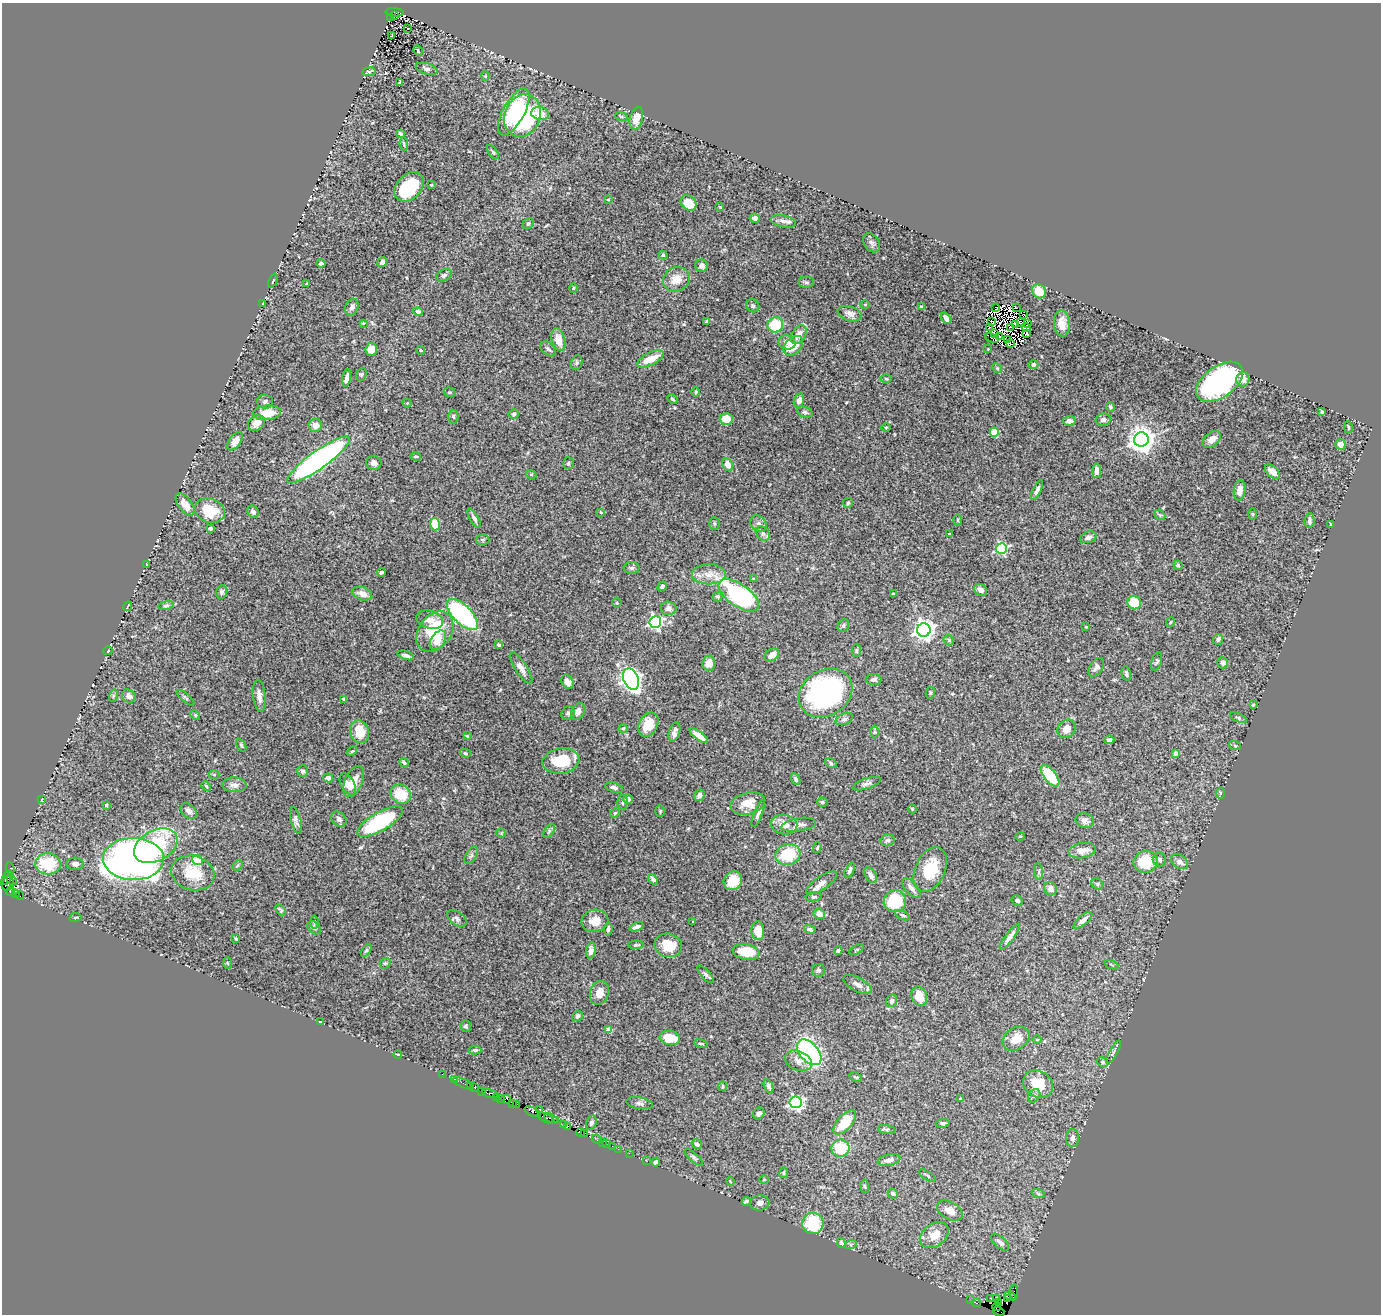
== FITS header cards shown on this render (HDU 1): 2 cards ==
NAXIS1  =                 1379
NAXIS2  =                 1312

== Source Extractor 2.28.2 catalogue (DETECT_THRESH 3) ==
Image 1379 x 1312 px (HDU 1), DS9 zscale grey, 1 PNG px = 1 image px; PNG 1383 x 1316 px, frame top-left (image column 1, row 1312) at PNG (2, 3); each listed source drawn as its Kron ellipse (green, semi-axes under 4 px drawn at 4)
Background 0.99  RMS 0.039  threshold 0.117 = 3 sigma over >= 5 px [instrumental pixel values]
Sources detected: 406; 9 with non-positive FLUX_AUTO (blend fragments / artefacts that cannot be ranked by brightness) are neither listed nor drawn; the other 397 listed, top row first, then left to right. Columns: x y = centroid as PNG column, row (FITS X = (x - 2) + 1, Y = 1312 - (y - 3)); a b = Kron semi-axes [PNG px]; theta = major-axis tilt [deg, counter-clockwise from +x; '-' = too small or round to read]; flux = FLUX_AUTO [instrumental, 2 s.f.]
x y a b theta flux
395 12 9 3 -5 2700
394 16 2 2 - 26000
391 17 3 3 - 520
408 28 3 2 - 10
391 36 3 2 - 1.8
418 51 5 3 - 2.8
427 69 11 5 -16 7.7
369 72 7 4 7 4.9
485 76 4 4 - 2.7
400 82 3 2 - 2.2
514 112 26 10 61 120
540 114 9 6 -9 41
522 116 22 17 68 340
621 116 6 4 -19 2.8
636 118 11 6 75 33
400 134 4 3 - 4.9
404 144 6 4 -80 3.9
493 152 8 3 -55 4.1
431 185 4 3 - 2.8
409 187 17 12 45 150
608 200 3 3 - 2.1
689 203 8 7 - 39
720 207 4 3 - 2.3
755 218 5 4 - 7.2
784 221 13 6 -13 13
528 224 6 5 - 4.8
871 243 10 7 -55 8.3
663 255 4 4 - 6
382 262 5 4 - 8.6
321 263 4 3 - 4.7
701 266 6 6 - 9.8
444 275 8 5 28 6.1
676 279 14 12 25 34
273 281 7 2 65 3.2
806 282 8 5 1 5.6
306 284 3 2 - 1.7
573 288 4 3 - 2.2
1039 291 7 6 - 53
263 303 3 2 - 1.8
865 304 5 3 - 2.6
753 306 7 6 - 5.8
921 306 4 3 - 2.8
352 307 8 6 66 7.9
996 308 4 2 - 1.1
1016 308 2 2 - 3.7
418 311 5 4 - 6.6
850 314 13 7 -18 14
1024 315 3 2 - 14
946 318 6 4 -52 15
707 321 4 3 - 4.1
992 322 3 2 - 1
1020 322 2 2 - 5.9
363 323 4 3 - 2.2
1015 324 3 2 - 5
1027 324 3 2 - 9.2
1062 324 13 8 -85 30
775 325 8 7 - 88
989 328 2 2 - 3.6
1011 328 3 2 - 0.68
1027 328 4 2 - 7
994 334 3 2 - 3.7
1026 334 3 2 - 5.8
799 335 10 6 58 21
1000 336 4 2 - 7.4
992 338 7 3 -18 6
1008 339 2 2 - 1.5
558 340 11 6 -75 32
787 342 8 7 - 15
1010 344 4 2 - 4.9
793 346 11 8 46 51
371 349 6 5 - 22
548 349 9 6 -44 6.9
988 349 2 2 - 1.7
421 350 4 3 - 3.4
650 359 14 6 26 45
576 362 7 5 73 5.1
1033 364 5 4 - 8.1
997 368 5 4 - 3.5
361 374 6 5 - 4.1
347 378 9 4 80 14
886 379 6 4 -1 2.7
1243 379 7 6 - 22
1220 382 27 15 36 550
450 392 6 4 -18 3.3
696 392 5 3 - 2.5
672 399 5 3 - 3.5
799 400 7 5 73 13
265 402 8 7 - 7.3
407 403 4 4 - 2.4
1110 407 5 4 - 4.9
805 412 8 5 -20 5.9
1322 412 4 3 - 3
267 413 14 7 5 49
514 414 5 4 - 5
453 416 7 5 -87 4.6
726 419 6 6 - 29
1103 420 7 6 - 7.8
1069 421 6 5 - 13
256 423 9 7 37 20
315 425 7 6 - 19
886 427 5 3 - 2.4
1348 427 6 3 -79 3.4
994 432 4 4 - 98
1212 439 10 6 37 20
1141 440 7 7 - 2900
235 441 10 5 54 28
1340 444 5 5 - 13
416 456 5 2 - 3.3
318 460 38 9 36 810
374 463 7 7 - 14
568 463 6 5 - 5.2
728 465 6 5 - 23
1097 471 7 4 89 21
1272 472 9 5 -43 21
531 474 5 3 - 2.3
1037 490 10 4 63 12
1240 490 10 6 82 21
848 503 5 5 - 3.5
185 504 13 6 -53 24
210 510 15 12 -19 84
253 512 6 5 - 8.1
601 512 3 3 - 2.9
1252 514 6 4 90 3.4
1160 515 6 4 -42 4.1
474 518 11 4 -60 10
957 520 6 4 -89 2.9
1309 521 7 5 85 7.1
714 523 6 5 - 4.3
758 523 9 7 -43 10
435 524 6 5 - 60
1331 524 4 3 - 3.7
210 528 4 3 - 5.3
763 533 8 6 -52 6.9
949 534 3 2 - 1.9
1088 537 9 5 19 9.9
482 540 7 5 -1 4.5
1001 548 5 5 - 340
146 564 4 2 - 1.7
1178 565 5 4 - 5.9
632 568 8 6 1 6.9
381 572 4 3 - 4.4
709 574 17 10 0 28
754 579 4 3 - 5.2
662 586 5 4 - 7.5
981 590 7 5 -39 13
222 592 7 5 74 6.4
362 594 10 6 -20 17
893 594 4 3 - 3.4
739 595 23 11 -35 350
718 597 5 5 - 4.2
617 603 5 5 - 4.3
1134 603 7 6 - 56
128 606 5 2 - 1.8
166 606 8 4 12 4.8
669 608 8 7 - 12
462 614 20 9 -45 340
430 620 13 8 -17 17
655 622 6 6 - 560
1170 622 5 3 - 2.7
843 626 7 5 60 5.2
1086 627 3 2 - 2
924 630 7 6 - 1600
435 632 22 16 53 130
1218 639 5 5 - 8.5
438 640 11 6 57 33
949 640 6 4 -47 3.9
499 645 4 3 - 4.8
108 651 5 2 - 2.1
856 651 6 4 -90 4.3
406 655 9 4 -18 8.2
772 655 8 5 33 20
1157 661 9 5 72 5.4
709 663 7 6 - 24
1223 663 5 5 - 8.3
1096 667 10 6 55 10
521 668 18 6 -57 15
1126 674 7 4 -77 5.6
631 679 11 7 -67 1300
874 680 8 5 1 9.9
568 682 8 5 -60 17
826 693 28 22 32 570
930 693 6 4 80 4.1
113 696 6 4 72 4.2
129 696 7 6 - 12
259 696 16 6 -83 16
186 698 11 3 -40 4.3
344 699 3 3 - 3.1
1253 705 4 3 - 2.7
578 711 9 6 58 20
568 713 7 6 - 7
195 715 5 4 - 3.5
1238 718 9 4 -23 5.5
844 719 9 5 20 7.2
648 725 13 9 62 46
623 728 4 4 - 3.1
1067 729 10 8 47 25
360 732 12 9 -72 50
674 732 10 5 73 11
875 732 6 4 90 3.6
467 736 4 3 - 2.3
699 736 11 4 -36 29
1109 740 5 4 - 8.1
241 745 7 4 -61 4.5
1235 746 6 4 -20 3.7
352 751 6 3 42 2.9
465 753 5 4 - 4.1
1175 753 4 3 - 17
561 761 18 12 9 99
404 762 5 3 - 4.9
831 763 6 4 -38 4.2
303 771 6 5 - 7.4
214 774 5 3 - 3.2
1050 776 13 6 -52 100
328 778 5 4 - 8.7
796 779 6 4 -65 6
354 781 16 8 65 34
348 784 12 6 -60 20
867 784 14 5 18 9
234 785 12 7 -2 15
206 786 6 3 -44 3.1
614 788 9 5 -16 8.8
1220 793 6 4 -89 3.4
401 794 10 9 - 64
699 795 6 5 - 9.9
42 799 3 2 - 1.8
628 799 5 5 - 8.2
622 802 7 5 88 5.2
822 802 5 4 - 4
748 803 18 11 14 39
106 805 3 3 - 6.9
912 809 4 4 - 2.6
189 811 9 6 -43 11
660 811 6 4 87 3.8
615 813 5 4 - 3.1
758 814 14 4 69 9.5
339 819 8 6 -44 9.2
296 820 14 5 -76 9.9
1085 821 9 7 -14 12
380 822 25 9 30 250
784 825 13 9 -10 28
799 825 17 6 9 13
549 831 8 4 54 5.4
501 833 5 5 - 3.4
1020 836 4 4 - 3
888 840 7 6 - 7.2
156 846 23 15 28 210
817 848 5 4 - 3.7
1082 851 14 7 10 26
788 854 13 10 16 110
471 855 10 5 57 6.8
133 859 30 21 -1 1600
1159 859 7 6 - 8.5
197 860 5 5 - 110
1179 861 9 6 -35 13
1145 862 12 11 - 93
48 864 12 10 -5 120
75 864 9 6 -4 14
237 865 6 4 45 3.6
10 869 6 3 -81 420
930 869 23 15 65 84
850 870 8 4 66 8.5
1039 871 8 4 -83 5.6
193 873 22 17 -15 84
871 875 8 5 -58 14
7 878 7 4 63 1200
653 879 6 4 -49 9.2
12 880 6 4 -46 1300
733 881 10 8 52 49
7 883 7 5 75 1000
822 883 18 6 34 16
1097 884 6 5 - 4.9
911 888 12 6 -49 13
1051 889 7 6 - 13
10 891 4 3 - 74
16 894 3 3 - 40
20 896 4 2 - 58
814 897 8 4 5 4.7
895 901 11 11 - 110
1017 901 6 5 - 6.3
280 910 6 3 -46 3.9
819 914 6 5 - 17
902 915 8 4 -27 4.9
75 917 6 3 10 2.6
457 918 11 6 -36 7.5
1083 920 11 5 40 14
595 921 13 11 12 31
693 921 4 2 - 1.7
314 922 6 4 86 4
636 927 7 3 22 10
314 928 8 5 -40 6.5
608 929 6 3 84 5.1
810 929 6 4 -14 7
758 931 9 6 -87 40
1010 937 16 4 54 13
236 939 4 3 - 3.1
636 945 7 4 2 4.1
668 945 14 11 -17 53
366 950 7 4 56 3.7
591 950 8 4 83 10
838 950 4 4 - 4.1
856 950 7 3 30 2.7
746 952 13 7 -10 75
227 963 5 3 - 2.5
385 963 6 4 39 4.2
1111 965 7 2 -22 2.3
818 970 6 6 - 5.7
706 974 11 4 -48 6.3
857 984 16 7 -27 15
599 993 12 9 71 26
919 996 10 7 -72 37
892 1001 6 5 - 9
577 1016 6 5 - 7.9
320 1022 3 2 - 1.5
466 1026 6 5 - 5
609 1030 4 4 - 49
670 1038 10 7 -8 51
1016 1039 15 10 34 39
1037 1040 5 3 - 2.5
701 1043 7 3 -11 2.9
475 1050 6 4 0 4.1
809 1052 15 9 -48 410
1113 1052 13 4 61 7.1
398 1054 4 3 - 3.5
798 1061 14 9 -22 19
1102 1062 6 4 -28 4.3
442 1074 2 2 - 24
855 1077 6 3 -25 3
455 1079 4 3 - 19
463 1083 10 2 -24 33
1038 1084 16 13 -34 65
470 1086 2 2 - 12
723 1086 5 4 - 3.7
769 1086 7 4 -68 5.9
475 1087 4 3 - 120
482 1091 2 2 - 9.4
490 1093 8 3 -16 250
1034 1096 7 5 55 6.1
496 1097 3 2 - 74
500 1098 2 2 - 58
506 1099 5 4 - 260
960 1099 3 3 - 4.7
796 1102 6 6 - 530
639 1103 13 5 -10 9.4
513 1104 3 3 - 54
516 1104 4 3 - 150
540 1109 3 2 - 3.1
533 1112 9 3 -24 220
759 1113 6 5 - 8.8
546 1118 9 3 -26 340
551 1118 7 3 -30 520
556 1120 4 4 - 270
845 1122 15 7 48 65
591 1123 7 5 74 5.6
943 1123 7 4 6 5.9
563 1124 3 2 - 58
567 1126 4 3 - 92
887 1129 8 4 -7 5.4
581 1133 4 3 - 48
585 1133 2 2 - 35
1072 1138 9 6 89 9.7
597 1139 5 3 - 110
602 1142 2 2 - 34
606 1143 3 3 - 62
697 1144 5 5 - 6.8
612 1146 2 2 - 24
841 1148 9 8 - 92
618 1149 2 2 - 37
629 1153 2 2 - 18
694 1157 11 4 -41 6
889 1160 11 5 11 13
646 1161 2 2 - 23
656 1162 4 3 - 5.9
784 1173 5 3 - 2.6
927 1176 9 3 -31 3.5
764 1179 5 3 - 2.2
730 1181 4 3 - 2.3
865 1186 7 3 -82 3.8
1038 1193 7 4 -20 4.6
893 1194 5 4 - 5.2
746 1201 4 3 - 6.1
760 1203 9 7 6 11
950 1211 14 8 -29 25
813 1224 11 10 - 130
934 1235 16 11 35 35
1000 1242 11 5 -43 13
841 1243 5 4 - 4.4
851 1244 6 4 19 4
1014 1292 8 2 88 84
1010 1296 6 2 -24 85
991 1298 3 2 - 130
996 1299 3 2 - 2000
1007 1299 3 2 - 54
971 1300 2 2 - 15
999 1302 4 3 - 1200
976 1303 4 3 - 76
997 1307 4 3 - 490
999 1311 6 2 -18 34
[9 non-positive-flux detections neither listed nor drawn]